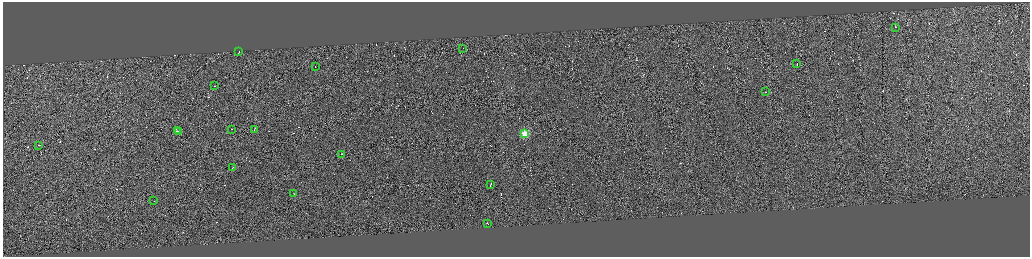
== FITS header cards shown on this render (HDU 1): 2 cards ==
NAXIS1  =                 4109
NAXIS2  =                 1017

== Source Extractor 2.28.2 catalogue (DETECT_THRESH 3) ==
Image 4109 x 1017 px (HDU 1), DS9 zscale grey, zoomed out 1/4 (1 PNG px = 4 x 4 image px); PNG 1032 x 259 px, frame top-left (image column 3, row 1015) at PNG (3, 2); each listed source drawn as its Kron ellipse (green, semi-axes under 4 px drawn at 4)
Background 0.103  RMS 3.9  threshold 11.8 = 3 sigma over >= 5 px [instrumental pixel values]
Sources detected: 330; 311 cannot appear on this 1/4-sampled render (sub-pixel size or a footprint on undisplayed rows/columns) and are neither listed nor drawn; the other 19 listed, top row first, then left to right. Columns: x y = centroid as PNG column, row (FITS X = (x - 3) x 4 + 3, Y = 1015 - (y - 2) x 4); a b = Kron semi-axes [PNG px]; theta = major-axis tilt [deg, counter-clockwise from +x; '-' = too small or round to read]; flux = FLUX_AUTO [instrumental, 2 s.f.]
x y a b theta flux
896 27 2 1 - 43000
463 48 2 1 - 4800
239 51 2 1 - 16000
797 63 2 1 - 10000
315 66 2 1 - 12000
215 85 2 1 - 10000
766 91 2 1 - 15000
231 129 2 1 - 11000
254 129 2 1 - 17000
177 130 2 1 - 24000
178 131 2 1 - 29000
524 133 2 2 - 130000
39 145 2 1 - 23000
341 154 2 1 - 20000
232 167 2 1 - 20000
490 184 3 1 - 37000
294 193 2 1 - 8000
154 200 2 1 - 12000
487 223 2 1 - 63000
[311 sub-pixel or undisplayed-footprint detections neither listed nor drawn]